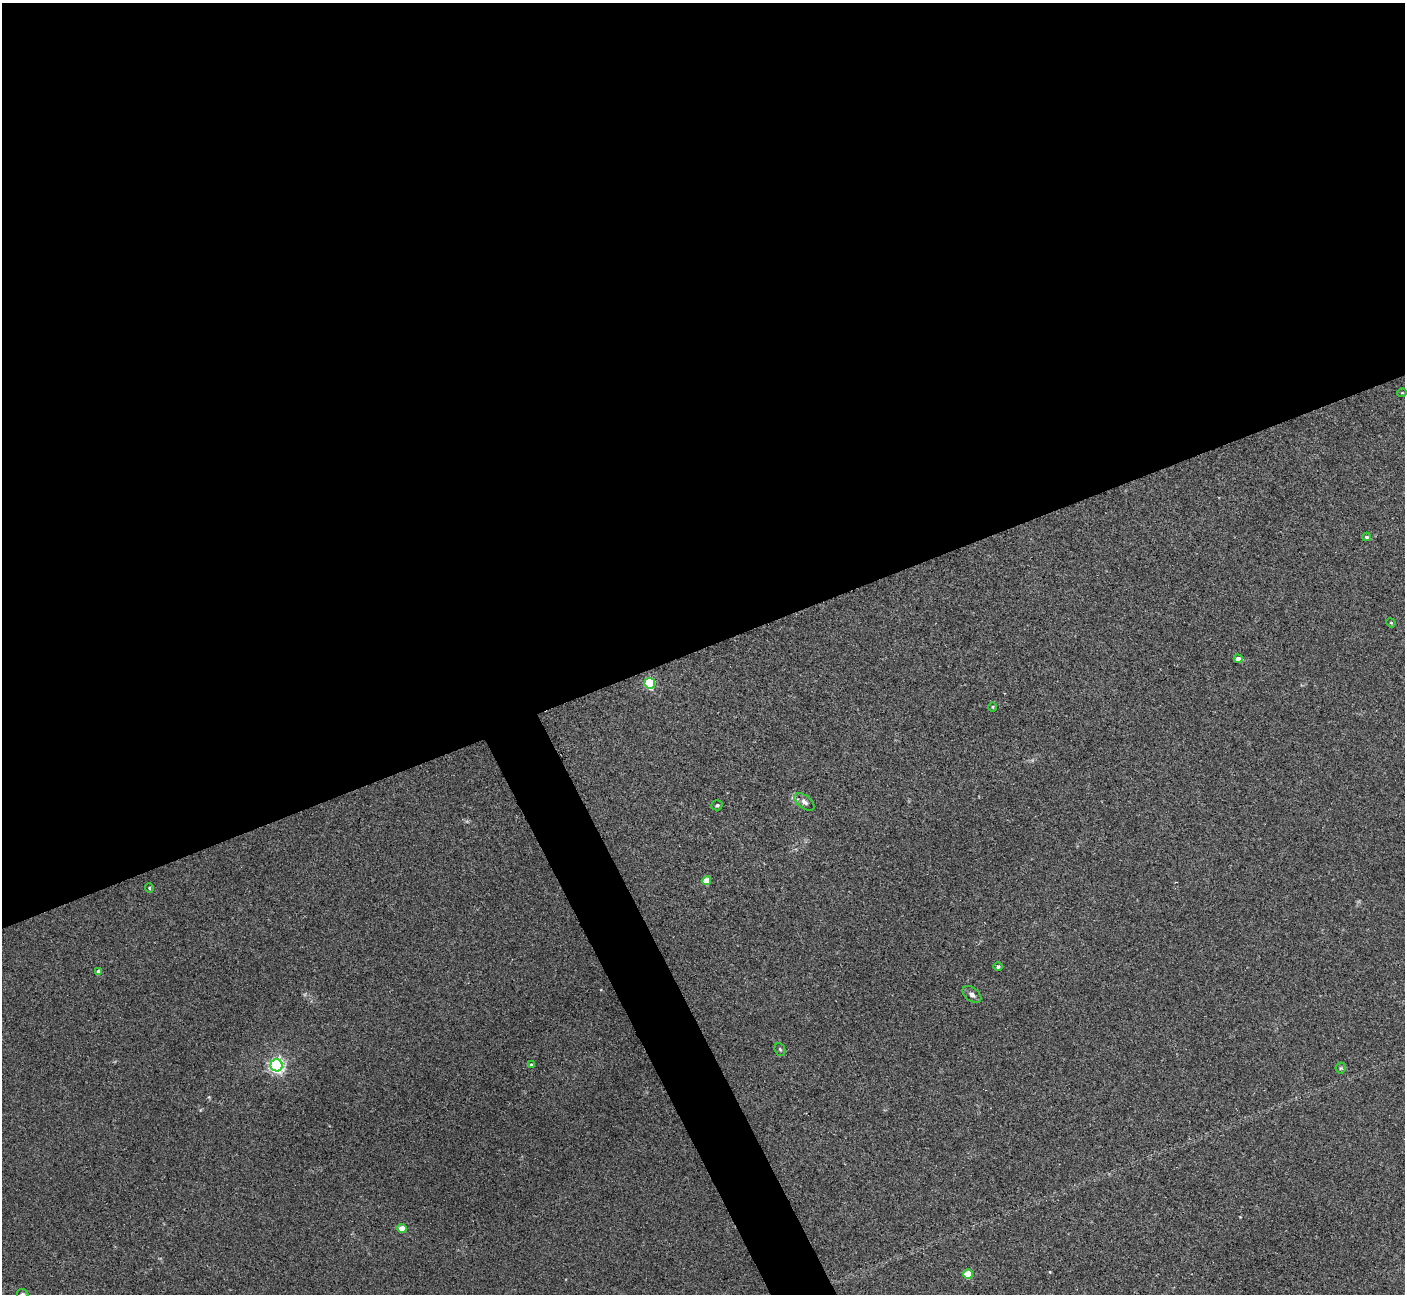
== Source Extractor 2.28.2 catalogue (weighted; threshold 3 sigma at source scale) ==
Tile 2 of 4 x 4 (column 2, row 1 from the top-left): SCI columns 1446-2848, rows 4060-5351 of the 5684 x 5663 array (HDU 1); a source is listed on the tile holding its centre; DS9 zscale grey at full resolution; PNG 1407 x 1296 px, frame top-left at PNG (2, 3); each listed source drawn as its Kron ellipse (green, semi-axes under 4 px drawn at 4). Shown black and unused: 52% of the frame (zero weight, under 2 of 3 exposures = <1% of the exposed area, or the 3 px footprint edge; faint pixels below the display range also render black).
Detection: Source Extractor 2.28.2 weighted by HDU 2 'WHT'; one run over the whole footprint, this tile lists its part. Background 0.0444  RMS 0.0076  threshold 0.0341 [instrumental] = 3 sigma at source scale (4.5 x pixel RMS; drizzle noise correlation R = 1.50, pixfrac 1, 0.05/0.05 arcsec/px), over >= 5 px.
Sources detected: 20; all 20 listed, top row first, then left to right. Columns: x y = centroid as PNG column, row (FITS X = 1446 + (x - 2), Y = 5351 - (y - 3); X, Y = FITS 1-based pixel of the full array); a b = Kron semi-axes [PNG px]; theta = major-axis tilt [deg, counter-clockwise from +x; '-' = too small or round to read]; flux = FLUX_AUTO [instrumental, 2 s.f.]
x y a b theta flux
1402 393 5 3 - 0.57
1366 537 4 3 - 1.2
1391 623 5 4 - 0.78
1238 659 4 4 - 4.5
650 683 5 5 - 62
992 707 5 3 - 0.63
804 802 11 6 -37 2.9
717 805 5 5 - 1.4
706 881 4 4 - 11
149 888 5 4 - 0.93
998 967 4 4 - 1.5
99 971 4 4 - 4
972 994 11 6 -39 2.8
780 1049 6 5 - 1.1
276 1065 6 6 - 220
531 1065 4 4 - 1.6
1341 1068 5 5 - 1
402 1229 4 4 - 13
968 1274 5 4 - 22
23 1294 6 5 - 1.8
Isophote crosses this tile's border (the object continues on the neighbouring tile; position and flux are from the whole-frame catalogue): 1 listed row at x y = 23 1294